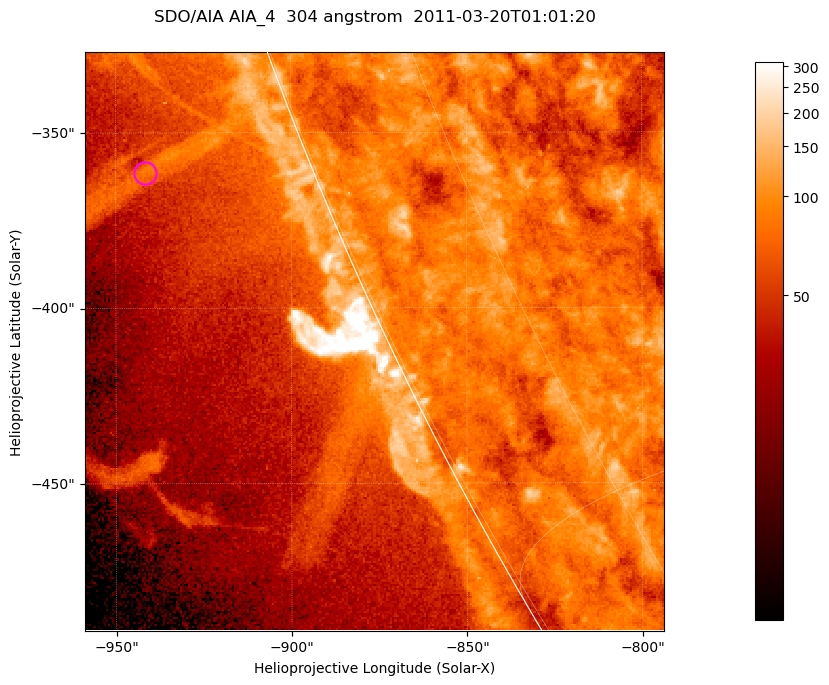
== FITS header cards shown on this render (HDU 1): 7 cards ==
TELESCOP= 'SDO/AIA '           / For AIA: SDO/AIA
INSTRUME= 'AIA_4   '           / For AIA: AIA_ATA1, AIA_ATA2, AIA_ATA3 or AIA_AT
WAVELNTH=                  304 / [angstrom] Wavelength
WAVEUNIT= 'angstrom'           / Wavelength unit: angstrom
DATE-OBS= '2011-03-20T01:01:20.127' / [ISO] Date when observation started; ISO 8
CTYPE1  = 'HPLN-TAN'           / CTYPE1; Typically HPLN
CTYPE2  = 'HPLT-TAN'           / CTYPE2; Typically HPLT

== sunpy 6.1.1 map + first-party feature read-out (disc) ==
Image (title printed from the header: SDO/AIA AIA_4  304 angstrom  2011-03-20T01:01:20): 275 x 275 px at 0.6 arcsec/px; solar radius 964 arcsec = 1606 px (partial field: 0.4% of the solar disc is inside the frame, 47% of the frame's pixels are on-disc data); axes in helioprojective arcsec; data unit not stated in the header (colour bar unlabelled)
Orientation: roll -0.132 deg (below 1 deg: not rotated)
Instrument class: DISC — disc imager (sunpy class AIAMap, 304 A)
Bright regions (active regions / flare kernels): reference = the on-disc median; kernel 3 px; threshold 5 sigma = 105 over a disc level ~81.1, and >= 1.15x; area >= 75 px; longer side >= 3 px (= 1.8 arcsec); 0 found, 0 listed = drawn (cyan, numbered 1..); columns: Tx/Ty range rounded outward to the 2 arcsec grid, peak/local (2 s.f.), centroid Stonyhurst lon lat
Off-limb structures (1.02-1.3 R_sun): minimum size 37 px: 5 found; the strongest spans PA ~110 deg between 1.02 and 1.07 R_sun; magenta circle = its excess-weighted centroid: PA ~110 deg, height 1.05 R_sun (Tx ~-942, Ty ~-362 arcsec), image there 2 x the reference